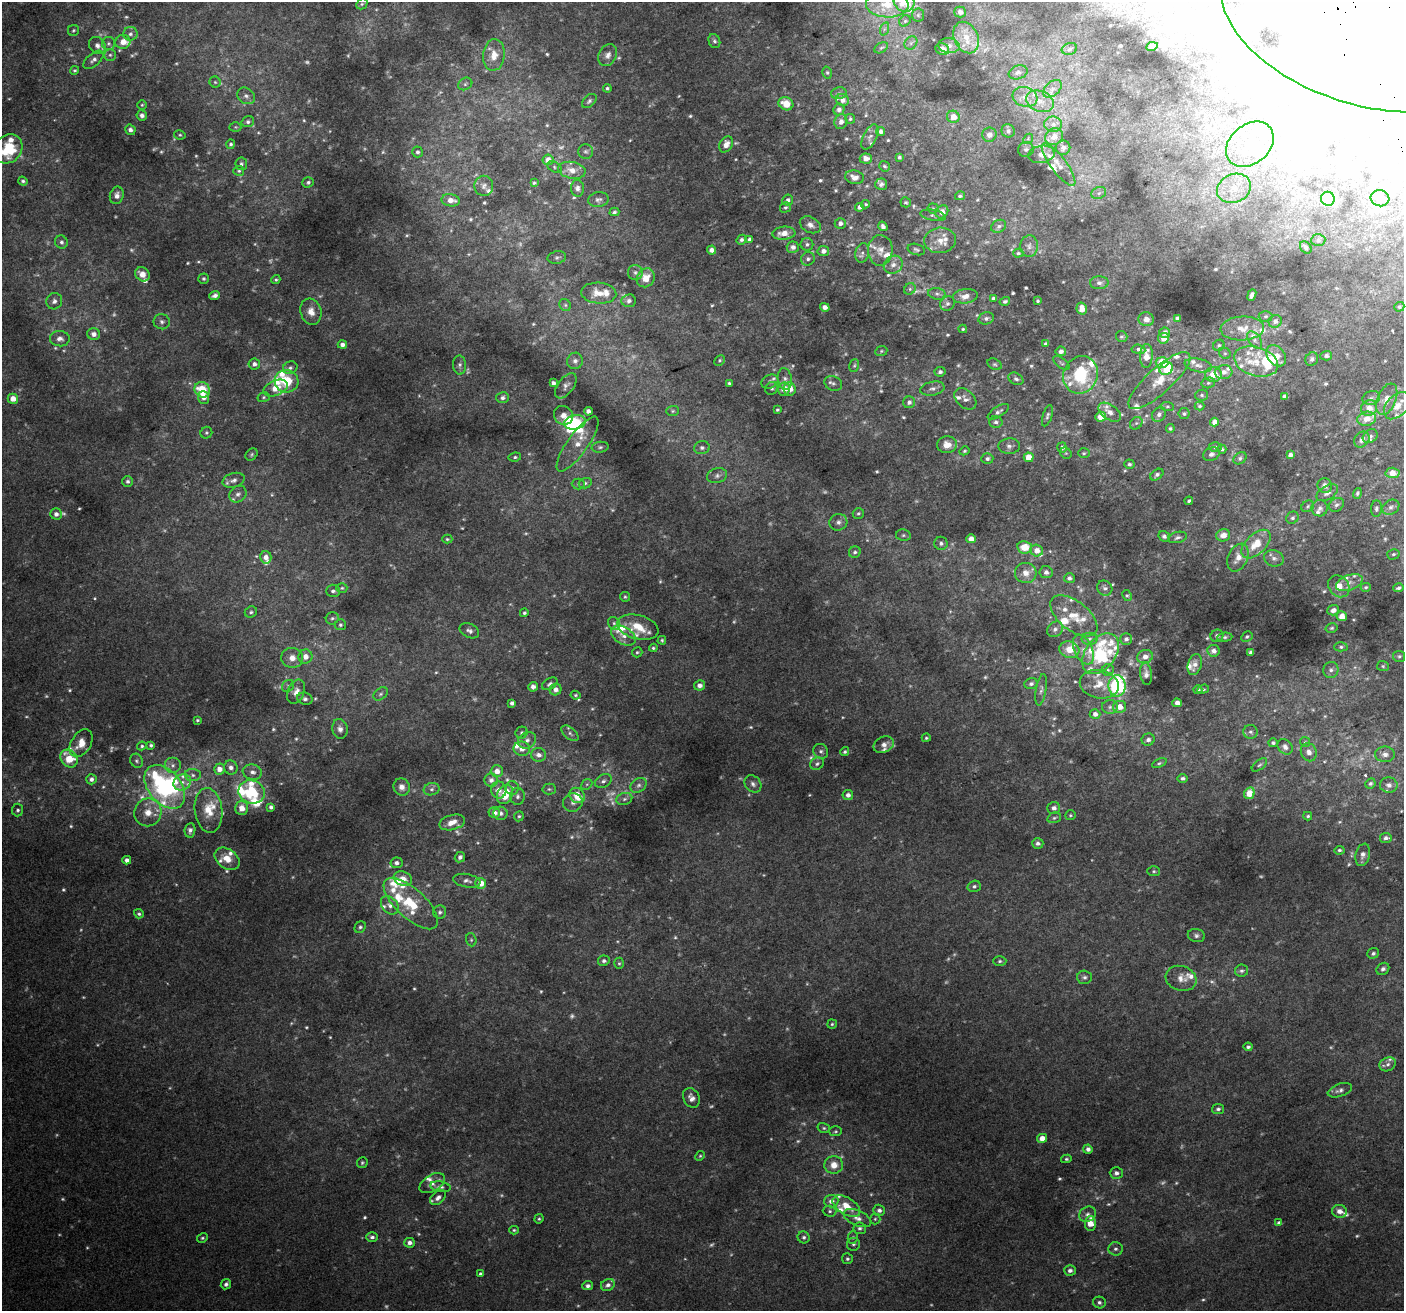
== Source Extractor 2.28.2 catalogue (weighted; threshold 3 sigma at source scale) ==
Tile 10 of 4 x 4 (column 2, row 3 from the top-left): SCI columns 1445-2846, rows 1467-2775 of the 5688 x 5494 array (HDU 1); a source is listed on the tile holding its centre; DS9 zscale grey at full resolution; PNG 1406 x 1313 px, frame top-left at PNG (2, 2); each listed source drawn as its Kron ellipse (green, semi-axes under 4 px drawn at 4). Shown black and unused: <1% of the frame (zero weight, under 2 of 3 exposures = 2% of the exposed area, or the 3 px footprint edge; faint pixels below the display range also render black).
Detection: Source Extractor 2.28.2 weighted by HDU 2 'WHT'; one run over the whole footprint, this tile lists its part. Background 0.0744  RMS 0.014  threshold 0.063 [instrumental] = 3 sigma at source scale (4.5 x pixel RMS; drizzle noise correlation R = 1.50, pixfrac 1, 0.0396/0.0396 arcsec/px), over >= 5 px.
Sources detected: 867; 136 too faint to see at this stretch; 13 inside a brighter object's white glare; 1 cosmic-ray / hot-pixel residue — neither listed nor drawn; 101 inside a brighter listed object's ellipse — not listed separately; of the other 616, all 500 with FLUX_AUTO >= 1.93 (the completeness limit of this list) listed and drawn (116 fainter detections not listed), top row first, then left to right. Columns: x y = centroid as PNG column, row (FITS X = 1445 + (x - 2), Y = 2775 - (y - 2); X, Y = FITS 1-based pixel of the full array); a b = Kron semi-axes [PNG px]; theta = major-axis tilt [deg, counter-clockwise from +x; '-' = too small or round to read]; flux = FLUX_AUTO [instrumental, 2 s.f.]
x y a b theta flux
904 2 11 9 -36 47
362 4 6 5 - 2.1
887 4 21 13 -3 29
960 12 6 5 - 7.5
1375 13 158 94 -15 14000
918 15 6 6 - 2.9
905 21 6 5 - 2.6
884 29 7 4 71 2.5
73 30 5 5 - 2.3
130 34 7 7 - 5.2
966 37 16 12 -65 25
714 41 7 5 -67 3.4
123 42 7 7 - 16
108 43 6 6 - 3.6
911 43 7 6 - 3.8
97 45 9 7 -45 7.3
949 46 11 7 -8 8.4
1152 46 6 4 12 4.6
881 48 7 4 29 2.4
942 49 7 5 -25 9.7
1069 49 8 5 18 3.9
110 55 6 6 - 3.2
494 55 16 11 85 20
608 55 11 8 60 8.4
93 60 12 6 41 6.1
75 70 5 4 - 2.3
827 72 6 4 -74 2.4
1018 72 10 6 19 5.3
215 82 5 5 - 2.2
465 84 7 6 - 3.4
607 88 4 4 - 2.2
1052 89 11 7 43 7.3
839 93 8 6 13 3.4
246 96 9 7 -37 5.3
1025 97 12 9 -18 13
843 100 6 6 - 7.6
589 101 8 5 44 3.6
1040 101 14 10 -19 16
786 104 7 6 - 22
142 105 5 5 - 2
839 109 6 5 - 5.6
142 115 5 5 - 5.6
953 117 6 6 - 14
850 119 5 5 - 2.4
248 122 6 5 - 3.4
841 122 7 6 - 6.6
1053 124 9 7 1 7.4
235 127 6 5 - 2.2
130 130 5 5 - 6.5
881 131 4 4 - 4.6
1008 131 7 6 - 5.2
180 135 6 4 -12 2.1
989 135 7 7 - 7.5
870 137 13 6 63 5.6
1054 137 9 8 - 14
1028 139 5 4 - 2
231 144 5 4 - 2.7
726 144 8 6 60 10
1250 144 26 19 39 68
1063 148 7 7 - 6.2
8 149 16 13 53 59
1026 149 8 7 - 3.7
586 151 7 7 - 3.8
418 152 5 5 - 3.3
1041 154 13 8 8 9.9
899 157 4 4 - 2.6
866 159 6 5 - 7.7
548 160 5 5 - 12
241 164 6 6 - 3.7
1058 164 26 8 -53 15
884 166 6 5 - 2.7
554 167 7 5 -29 2.6
572 170 14 8 -10 14
239 171 5 5 - 2.7
854 177 9 6 -10 9.3
23 181 5 4 - 2.8
308 182 6 5 - 3.3
534 183 4 4 - 2.1
881 184 6 5 - 4.2
484 186 10 9 - 7
577 188 8 6 -84 5.5
1234 188 17 14 23 27
1099 193 7 6 - 3.7
117 195 9 6 74 8
960 196 5 4 - 3.1
1380 198 9 8 - 10
1328 199 7 7 - 17
451 200 9 6 -8 13
598 200 10 7 11 4.8
788 200 5 5 - 4.8
906 202 5 5 - 2.5
866 204 4 3 - 1.9
785 207 5 5 - 2.6
859 207 4 4 - 6.4
933 208 5 5 - 2
614 212 5 4 - 2.5
942 212 7 5 47 13
933 215 13 5 -11 4.2
840 223 5 5 - 6.1
810 225 11 7 -26 8
883 226 5 4 - 4
999 226 8 6 29 4.4
784 233 11 6 5 15
750 239 4 4 - 3.1
741 240 5 4 - 3.9
940 240 16 12 6 17
1318 240 7 6 - 3.1
61 242 7 6 - 4.3
807 244 6 6 - 3.5
1029 246 11 9 85 6.1
793 247 6 6 - 7.3
1306 247 7 5 -51 4.1
916 249 9 5 -15 3.2
711 250 4 4 - 8
880 250 15 12 88 13
823 251 5 5 - 6.6
862 253 10 6 77 5.9
1018 253 5 4 - 2.1
557 257 9 6 10 3.4
808 259 7 6 - 4.6
893 265 10 8 35 8.9
635 272 7 7 - 4.1
142 274 8 6 -40 12
646 278 10 8 52 18
203 279 5 5 - 2.8
276 280 4 4 - 2.2
1099 283 9 6 1 5.1
910 289 6 5 - 2.8
599 293 18 10 -4 18
937 294 9 5 -9 4
215 295 5 4 - 5.7
1252 295 6 4 67 5.7
965 296 12 7 7 12
993 298 4 3 - 3.3
54 301 8 7 - 6.3
629 301 7 6 - 5.3
1005 301 5 4 - 3.3
1037 301 3 3 - 2.1
947 303 8 7 - 4.5
565 305 6 5 - 2.5
825 307 5 4 - 7.7
1399 307 5 4 - 2.3
1082 309 6 5 - 11
311 312 13 10 -73 14
1266 316 7 5 1 2.9
986 318 8 6 14 4
1177 318 4 4 - 3
1146 319 8 7 - 8.5
1275 321 7 6 - 6.4
162 322 8 7 - 4.4
1242 328 22 12 3 21
963 329 4 3 - 2
1164 333 5 5 - 7.3
94 334 6 6 - 7.2
1122 337 6 5 - 2.7
1163 338 5 5 - 16
60 339 10 7 -5 7.2
1255 340 10 6 -54 5.1
1046 344 4 3 - 2.7
342 345 4 4 - 6.7
1219 345 6 5 - 2.5
1138 349 7 4 -7 4.4
881 351 6 5 - 2.1
1061 351 5 5 - 6
1225 353 6 5 - 2.4
1146 356 12 6 87 16
1276 356 12 8 -51 15
1326 356 6 5 - 4.4
1312 359 7 6 - 3.5
720 360 5 5 - 2.4
575 361 8 7 - 5.1
1256 361 22 14 -17 29
1162 362 6 5 - 47
1061 363 10 5 -37 2.9
254 364 6 5 - 6.2
995 364 7 5 -28 2.6
460 365 10 6 -87 4.8
1198 365 14 6 -12 7.4
854 366 6 5 - 2.2
290 368 7 6 - 4
1166 369 7 6 - 35
940 372 5 4 - 3.5
1224 372 9 7 5 7.1
1213 374 8 7 - 19
1081 375 19 17 66 87
785 379 11 7 -80 6.3
1016 379 8 5 -32 3.7
286 381 12 11 - 42
1159 381 40 12 42 32
770 382 9 6 26 3.9
553 383 4 4 - 5
729 383 4 4 - 2.9
833 383 9 7 -26 4.5
1208 383 7 5 14 2.8
566 386 14 7 53 6.3
275 388 13 7 22 14
772 388 7 6 - 2.5
784 389 6 6 - 13
790 389 7 6 - 14
932 389 12 7 12 6.3
202 390 8 7 - 48
1202 395 6 5 - 2.7
1284 396 4 3 - 3.7
264 397 6 5 - 2.2
204 398 6 5 - 6.3
503 398 6 5 - 4.3
1371 398 9 6 15 4.4
13 399 5 5 - 14
965 399 12 8 -43 7.2
1387 399 16 9 68 15
909 402 6 6 - 5.2
1167 406 7 4 -5 2.1
1200 406 5 4 - 2.2
1397 406 16 10 47 18
1369 408 8 7 - 13
777 410 4 3 - 2.2
588 411 4 4 - 6.6
673 411 6 5 - 2.2
998 412 12 5 33 5.2
1110 412 13 7 -34 10
1159 414 8 6 47 5.1
1184 414 5 5 - 2.4
563 415 10 9 - 11
1047 416 11 5 73 3.6
1101 417 5 5 - 25
1367 419 9 7 12 16
575 422 11 7 12 58
996 422 6 6 - 4.4
1214 422 4 4 - 9.3
1136 423 7 5 44 3.2
1170 428 4 4 - 2.2
206 433 6 5 - 2.6
1370 436 8 6 37 4.6
1362 440 8 7 - 6.7
578 444 33 10 54 23
947 445 10 8 4 14
1009 446 11 7 2 6
600 447 8 5 8 3.2
1062 447 5 5 - 5.1
1215 447 6 4 2 3.2
702 448 8 6 12 4
1222 449 4 4 - 2
964 451 5 4 - 2
1066 453 6 5 - 2.2
1084 453 6 5 - 2.2
252 454 7 5 47 2.5
1211 454 8 6 24 5
1290 455 4 4 - 5.3
515 457 6 4 9 2.6
1029 457 5 5 - 21
1240 458 7 5 40 3.1
987 459 6 5 - 4
1129 464 5 5 - 2.7
1393 473 7 5 -2 17
1157 475 7 5 36 3.5
717 476 10 7 15 5.8
234 480 11 7 17 6.6
128 481 5 5 - 3.3
585 483 6 5 - 3.2
578 484 6 5 - 2.6
1325 486 7 7 - 7
1327 493 12 7 31 6.2
1357 493 5 4 - 2.8
238 494 9 7 39 5.8
1189 501 4 3 - 2.9
1336 505 8 6 38 3.6
1308 506 7 5 35 2.6
1391 507 9 7 30 5.3
1320 508 8 8 - 5.1
1376 508 8 5 84 3.2
858 513 6 5 - 2.6
56 514 6 5 - 6.4
1292 518 6 5 - 2.9
838 522 9 8 - 5.4
903 535 7 5 -12 3
1223 535 7 6 - 11
1164 536 6 5 - 3.9
1177 537 9 5 13 3.8
447 539 5 4 - 2.2
971 539 4 4 - 10
941 543 6 6 - 3.8
1256 544 18 10 44 27
1025 547 7 6 - 28
1037 551 6 6 - 14
855 552 6 5 - 3.6
1393 554 6 5 - 2.8
266 557 6 5 - 8.7
1238 558 15 9 65 15
1274 558 10 8 -15 6
1046 572 7 6 - 6.4
1026 573 11 10 - 14
1069 578 5 5 - 4.5
1349 583 14 7 20 10
1339 586 12 9 -51 14
1366 587 5 4 - 2
342 588 5 4 - 1.9
1105 588 8 7 - 4.6
1399 588 5 3 - 3.3
333 591 7 6 - 4
1127 595 6 4 -60 2
625 597 5 4 - 2.2
1333 610 6 5 - 7.4
251 612 6 5 - 2.8
524 613 4 4 - 2.5
1074 616 28 14 -38 32
1342 616 5 5 - 13
332 618 6 6 - 3.3
614 623 7 5 -50 2.8
340 625 5 5 - 2.8
638 627 21 12 -15 31
1332 628 6 4 16 2.1
1055 629 8 7 - 5.6
469 631 10 7 -27 5.8
623 636 13 8 -31 10
1217 636 6 6 - 3.8
1225 637 7 4 5 2.8
1247 637 6 5 - 2.8
1090 639 8 6 2 4.4
1126 639 6 6 - 4.8
662 640 4 4 - 2
1341 647 7 4 0 2.7
653 648 4 3 - 2.4
1069 650 10 8 -18 24
1083 650 16 9 -65 13
1213 651 6 6 - 7.7
637 652 5 5 - 2.2
1251 653 4 4 - 5.1
1100 654 23 15 53 58
1399 656 6 5 - 2.7
305 657 7 7 - 11
1145 657 8 6 21 9.5
292 658 11 10 - 12
1195 664 11 7 74 6.6
1383 666 6 5 - 2
1108 670 6 6 - 2.9
1331 670 8 7 - 4.9
1146 674 11 5 -83 6.9
550 684 8 5 32 3.4
1031 684 6 5 - 4.4
1099 684 20 14 -11 25
699 685 5 5 - 7
288 686 6 5 - 2.9
1117 686 11 8 89 190
533 687 5 5 - 5.5
1203 689 6 3 19 2
556 690 6 5 - 7.3
1041 690 16 5 81 5.3
1198 690 4 4 - 3.9
296 692 13 8 67 10
381 694 8 5 39 3.5
575 695 5 4 - 2.1
305 699 7 6 - 4
512 703 4 4 - 4.9
1177 703 4 4 - 10
1110 707 8 7 - 4.6
1120 707 7 6 - 16
1095 714 5 5 - 6.6
197 720 3 3 - 2
340 729 10 7 -79 7
1250 732 7 7 - 3.8
522 733 6 6 - 3.2
570 733 10 5 -41 4
926 738 4 4 - 2
527 740 9 8 - 6.8
1148 740 6 6 - 5.3
1305 742 5 4 - 2
81 743 15 9 58 19
1273 743 4 4 - 2.6
151 745 4 3 - 2.5
884 745 11 7 25 8.1
142 746 5 4 - 2.4
1285 747 8 6 -47 5.5
522 749 8 7 - 8.7
821 751 8 7 - 4.3
845 752 5 4 - 2.6
1309 752 9 7 -68 7.4
1385 754 10 7 -2 7.6
539 755 8 6 -14 7.9
69 759 9 7 -49 38
137 761 7 6 - 3.2
1159 763 8 4 25 2.6
817 764 7 6 - 3.5
173 765 8 8 - 6
1259 765 9 4 38 2.8
231 768 7 6 - 6.7
219 769 5 5 - 11
497 771 6 6 - 11
252 772 10 7 -10 6.9
193 775 8 6 -4 4.6
1182 778 5 4 - 3.6
91 779 5 5 - 5.4
491 780 7 6 - 6.6
603 781 9 6 31 4.6
182 782 9 7 29 8.2
1370 783 5 5 - 2.9
587 784 6 4 43 2.9
753 784 9 7 -47 5.6
639 785 9 6 38 5.3
1389 785 9 7 -3 6.1
165 787 25 16 -50 270
402 787 9 8 - 8.3
512 788 7 7 - 4.9
432 789 8 6 15 4.3
549 789 6 5 - 2.6
499 790 8 7 - 11
252 792 13 11 -18 64
1249 793 6 5 - 29
505 794 10 7 61 40
577 795 8 7 - 31
848 795 5 5 - 6.2
518 796 8 7 - 4.7
624 799 8 6 17 4.2
573 802 10 9 - 6.6
271 807 4 4 - 4.4
242 808 7 6 - 15
1054 808 6 6 - 6.1
18 810 6 5 - 3.2
209 810 22 14 -83 30
148 812 14 13 - 22
494 813 6 5 - 8.7
500 813 7 6 - 5.1
1070 815 5 5 - 2
519 816 5 4 - 2.2
1308 816 4 3 - 2.3
1054 818 7 5 16 2.6
452 822 13 7 15 14
190 830 7 5 82 5.1
1386 838 6 5 - 5.3
1038 843 6 5 - 5.3
1339 850 5 4 - 2.6
1363 855 11 7 76 7
460 857 5 5 - 3.7
227 859 14 9 -36 18
127 860 4 4 - 6.4
396 863 6 5 - 5
1154 871 6 5 - 2.5
403 879 9 7 -21 11
467 881 14 6 -9 6.5
481 883 5 5 - 20
974 886 7 5 17 3.5
411 904 34 14 -43 59
390 905 10 7 -46 7.8
440 912 7 6 - 3.8
139 914 5 4 - 2.5
360 927 6 5 - 3.1
1196 935 9 6 -11 4.3
471 940 6 5 - 2.6
1373 953 6 5 - 3.5
604 961 6 5 - 3.8
1000 961 7 4 2 2.7
619 963 5 5 - 2.2
1383 969 7 5 38 4.3
1241 971 6 6 - 3.6
1084 977 7 7 - 3.9
1181 978 16 12 -18 14
832 1024 5 4 - 2.1
1248 1047 4 3 - 3
1388 1064 8 6 26 5
1340 1090 12 6 19 5.4
691 1098 10 8 -60 8.4
1218 1109 6 5 - 3.5
824 1128 6 5 - 2.6
836 1131 6 5 - 2.3
1042 1138 5 4 - 13
1088 1149 4 4 - 6.2
700 1156 5 4 - 2.1
1066 1159 5 4 - 2.2
362 1163 5 5 - 2.4
834 1165 9 9 - 14
1116 1173 6 6 - 4.8
432 1183 14 8 31 8.4
440 1187 10 5 -9 4.1
438 1198 9 6 43 6.2
831 1201 7 6 - 8.9
846 1206 15 8 -32 23
879 1210 6 5 - 4.9
830 1211 7 5 -2 3.2
1340 1211 7 6 - 9.7
1087 1214 9 7 31 5.6
857 1218 15 7 -24 9.4
539 1219 4 4 - 2.1
875 1219 5 5 - 2.1
1090 1223 7 5 88 20
1279 1223 4 4 - 6
860 1228 6 5 - 3.7
514 1230 5 4 - 2
372 1237 5 5 - 3.8
804 1237 6 6 - 3.4
853 1237 6 5 - 2.8
202 1238 5 4 - 2.3
409 1243 5 5 - 6.6
853 1244 6 6 - 3.4
1115 1249 7 6 - 4.2
847 1259 5 5 - 2.8
1070 1270 6 5 - 5.4
480 1274 3 3 - 3
226 1284 5 5 - 4.1
608 1285 7 6 - 5.1
588 1286 5 4 - 3.9
1099 1302 6 6 - 3.7
Overlapping masked pixels (flux is a lower limit): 1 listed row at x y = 1375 13
Isophote crosses this tile's border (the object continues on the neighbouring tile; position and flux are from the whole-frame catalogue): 5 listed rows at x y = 904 2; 887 4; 1375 13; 8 149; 1397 406